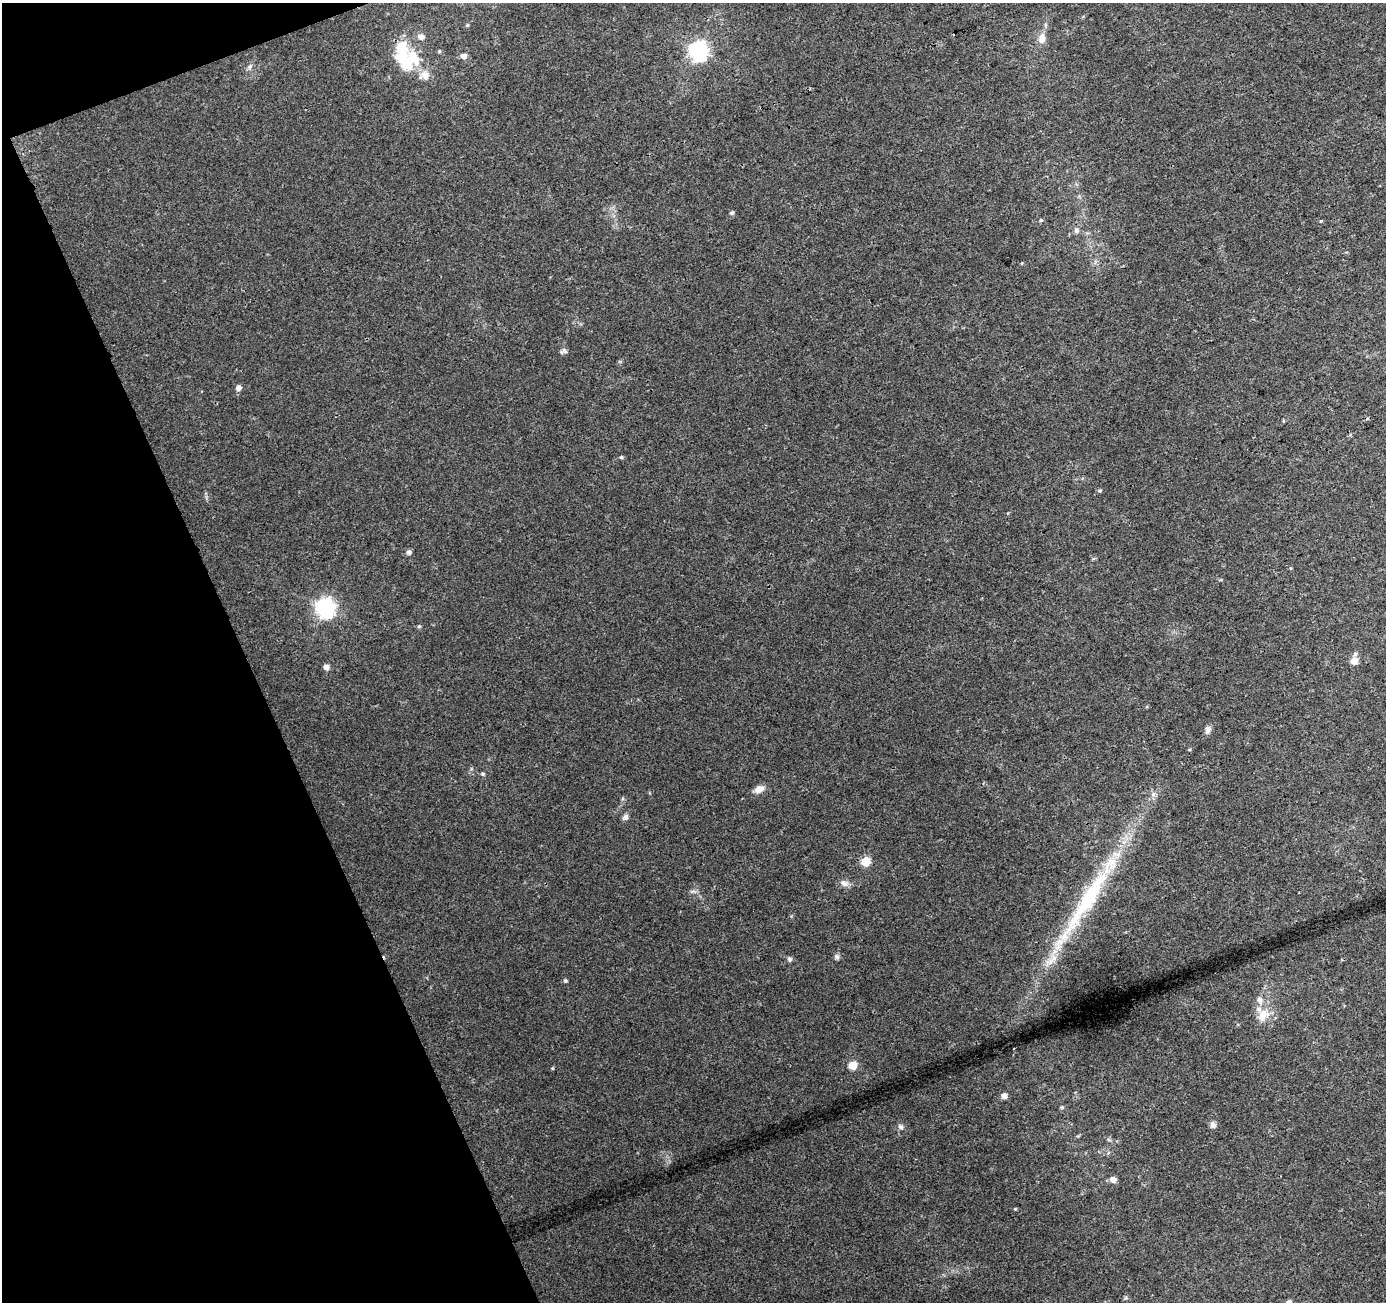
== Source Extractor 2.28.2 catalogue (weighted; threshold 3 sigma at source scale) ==
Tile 5 of 4 x 4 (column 1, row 2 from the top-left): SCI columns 54-1437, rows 2704-4003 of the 5645 x 5464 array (HDU 1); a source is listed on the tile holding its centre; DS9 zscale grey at full resolution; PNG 1388 x 1304 px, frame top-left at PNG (2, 3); no overlay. Shown black and unused: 19% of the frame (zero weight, under 3 of 4 exposures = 5% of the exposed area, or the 3 px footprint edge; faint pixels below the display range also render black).
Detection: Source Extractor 2.28.2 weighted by HDU 2 'WHT'; one run over the whole footprint, this tile lists its part. Background 0.0265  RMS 0.0037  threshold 0.0165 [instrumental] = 3 sigma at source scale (4.5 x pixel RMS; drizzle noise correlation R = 1.50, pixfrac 1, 0.0396/0.0396 arcsec/px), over >= 5 px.
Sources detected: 46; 2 inside a brighter object's white glare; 1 cosmic-ray / hot-pixel residue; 1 long thin detection or spike segment (spike, bleed or trail) — not listed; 5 inside a brighter listed object's ellipse — not listed separately; the other 37 listed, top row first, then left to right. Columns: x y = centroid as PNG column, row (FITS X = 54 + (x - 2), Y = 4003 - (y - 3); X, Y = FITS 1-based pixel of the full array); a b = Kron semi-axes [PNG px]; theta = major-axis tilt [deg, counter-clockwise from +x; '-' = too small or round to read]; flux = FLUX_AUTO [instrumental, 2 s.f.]
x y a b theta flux
467 25 5 4 - 0.4
1042 38 14 9 82 3
439 51 5 4 - 0.53
699 51 7 7 - 170
464 56 5 5 - 2.6
413 58 26 19 -83 12
250 67 8 5 55 0.98
731 213 5 5 - 0.7
1076 230 8 6 -81 1.2
564 350 8 6 -46 0.98
238 388 5 5 - 2.1
621 457 5 4 - 0.58
1100 491 5 4 - 0.45
409 552 6 6 - 0.98
325 608 7 7 - 180
419 626 5 5 - 0.46
1355 654 7 5 74 0.81
1354 661 7 7 - 3.3
326 667 5 5 - 2.2
1208 729 10 6 71 1.5
483 774 5 5 - 0.63
759 789 12 8 25 2.8
625 817 8 7 - 1.2
866 861 5 5 - 18
844 883 12 8 -25 1.8
837 957 8 6 -57 0.9
790 959 6 6 - 0.84
565 981 5 5 - 0.56
1263 1015 21 14 67 6
852 1065 5 5 - 12
552 1068 5 3 - 0.36
1004 1096 6 5 - 2.3
1062 1107 6 4 18 0.47
1213 1125 9 7 -63 1.2
901 1127 8 6 -44 1.1
1113 1180 7 6 - 2.4
1289 1302 5 5 - 1.2
Isophote crosses this tile's border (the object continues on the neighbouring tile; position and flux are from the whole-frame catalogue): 1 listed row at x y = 1289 1302
Unlisted compact peaks at least as high as the median listed source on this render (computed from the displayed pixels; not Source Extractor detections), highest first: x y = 1015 1209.